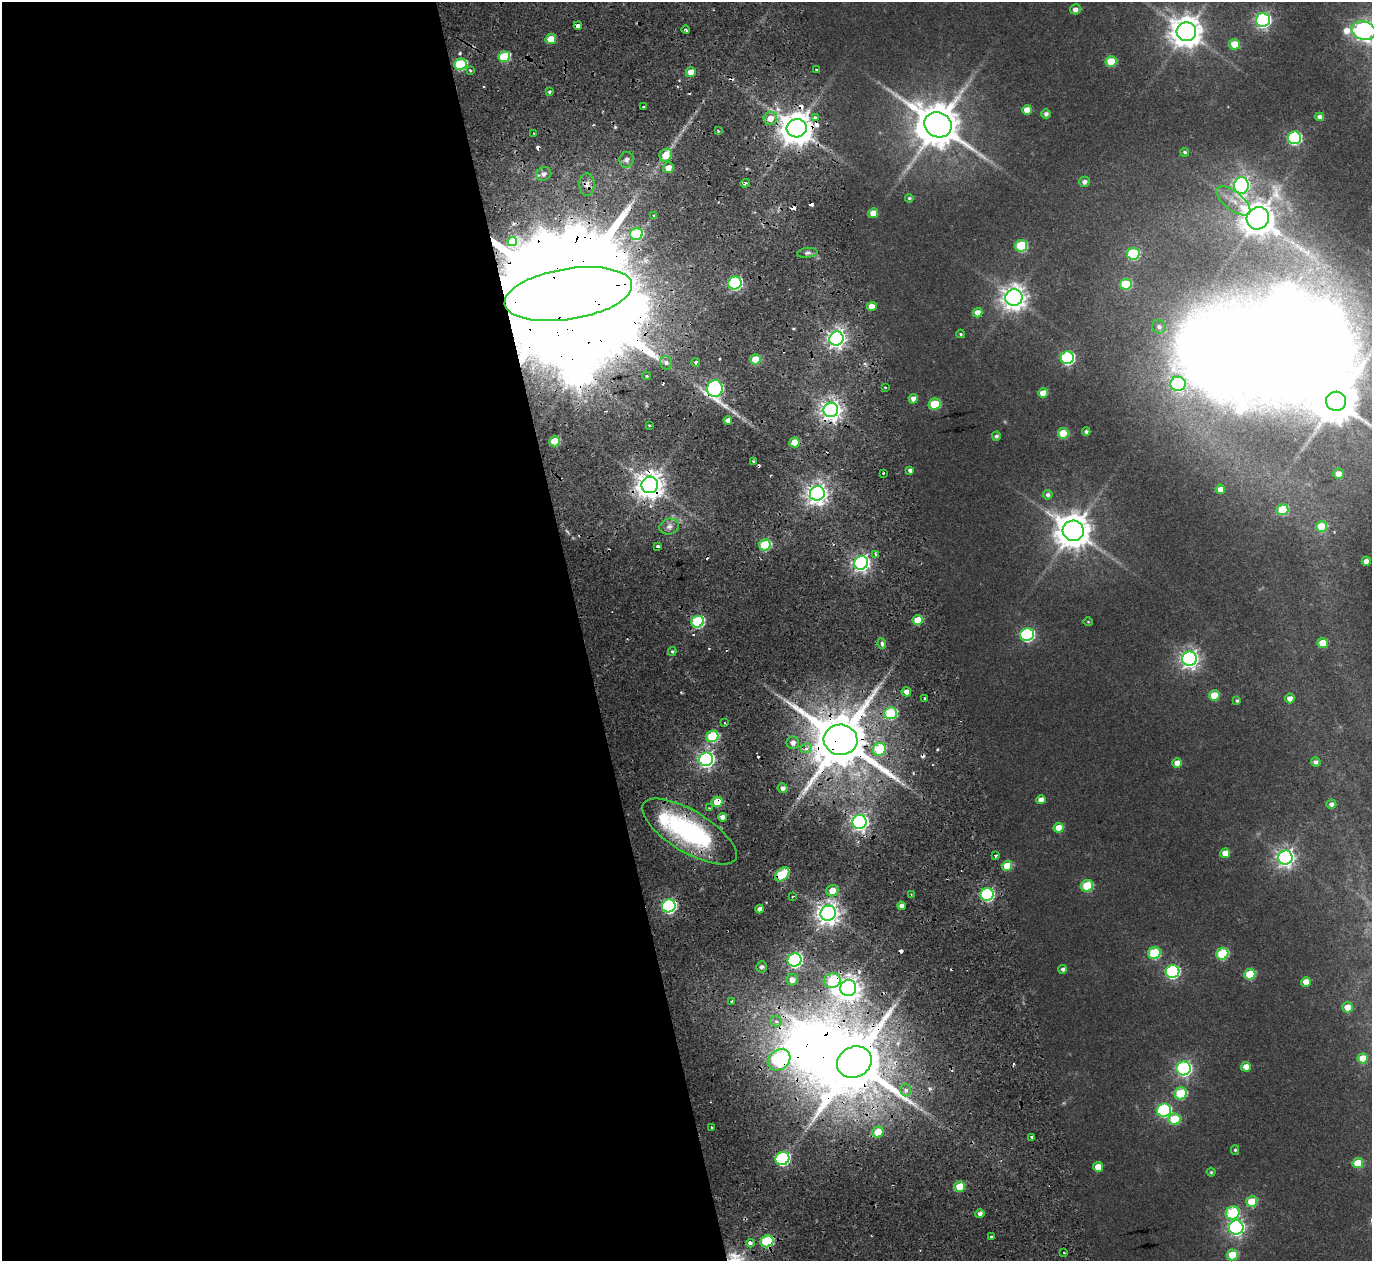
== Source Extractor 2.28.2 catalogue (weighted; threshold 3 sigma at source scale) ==
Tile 9 of 4 x 4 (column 1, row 3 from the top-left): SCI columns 1-1370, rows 1367-2625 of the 5478 x 5297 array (HDU 1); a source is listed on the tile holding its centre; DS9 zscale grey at full resolution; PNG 1374 x 1263 px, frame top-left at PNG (2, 2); each listed source drawn as its Kron ellipse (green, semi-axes under 4 px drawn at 4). Shown black and unused: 42% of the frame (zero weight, under 2 of 4 exposures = <1% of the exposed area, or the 3 px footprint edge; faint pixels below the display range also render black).
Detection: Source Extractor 2.28.2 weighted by HDU 2 'WHT'; one run over the whole footprint, this tile lists its part. Background 0.0284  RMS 0.0048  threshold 0.0215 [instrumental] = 3 sigma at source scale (4.5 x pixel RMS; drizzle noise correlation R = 1.50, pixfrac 1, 0.0396/0.0396 arcsec/px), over >= 5 px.
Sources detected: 206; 1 too faint to see at this stretch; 7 inside a brighter object's white glare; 18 cosmic-ray / hot-pixel residue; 1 long thin detection or spike segment (spike, bleed or trail) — neither listed nor drawn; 1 inside a brighter listed object's ellipse — not listed separately; the other 178 listed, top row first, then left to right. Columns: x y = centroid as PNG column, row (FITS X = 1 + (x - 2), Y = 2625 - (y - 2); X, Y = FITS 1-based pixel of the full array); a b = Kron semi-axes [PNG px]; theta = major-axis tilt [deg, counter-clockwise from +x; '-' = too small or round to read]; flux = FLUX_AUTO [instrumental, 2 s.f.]
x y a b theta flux
1075 9 5 5 - 2.3
1263 20 7 7 - 130
578 26 4 4 - 5.1
686 30 4 2 - 0.65
1364 30 12 9 -19 200
1186 32 10 9 - 760
551 39 5 5 - 7.7
1235 44 5 5 - 10
504 57 6 5 - 32
1111 62 5 5 - 13
460 64 6 5 - 40
470 70 3 2 - 0.87
817 70 3 3 - 1.1
691 72 5 5 - 5.7
549 92 4 3 - 0.64
643 107 3 3 - 0.7
1027 110 5 5 - 5.9
1046 114 4 4 - 1.5
1320 117 4 4 - 2
770 118 7 6 - 4.9
815 118 4 3 - 2.4
938 125 14 12 -28 2000
797 128 10 9 - 940
718 131 3 2 - 0.54
534 133 3 2 - 0.41
1294 138 6 6 - 69
1185 152 4 4 - 0.74
666 155 7 5 56 8.9
627 160 8 7 - 1.6
668 168 5 5 - 4.1
544 174 8 6 30 1.7
1084 182 5 5 - 2.1
745 183 5 3 - 0.74
587 185 11 7 -89 2
1241 185 8 7 - 150
909 198 4 4 - 0.67
1233 201 20 9 -38 5.4
873 213 5 5 - 6
654 215 3 3 - 0.84
1258 218 11 10 - 810
636 234 6 6 - 32
512 241 5 4 - 9.9
1021 246 6 6 - 26
807 253 10 5 7 1.2
1133 254 6 6 - 35
735 283 7 6 - 77
1126 284 6 5 - 20
568 294 64 25 9 36000
1014 298 8 8 - 430
872 307 5 4 - 4.9
977 313 5 4 - 3.8
1159 327 7 6 - 1.4
961 334 4 3 - 0.59
836 339 7 7 - 220
1067 358 7 6 - 65
755 359 5 5 - 12
695 362 4 4 - 1.1
666 363 7 5 -73 2.5
646 376 4 3 - 0.67
1178 384 7 7 - 59
885 387 3 3 - 1.2
715 388 8 7 - 110
1043 393 5 5 - 5.9
913 399 5 4 - 2.5
1336 401 10 9 - 1700
935 404 6 5 - 21
831 410 7 7 - 320
728 420 4 4 - 2.9
649 425 3 3 - 0.4
1086 432 4 4 - 1.2
1063 433 5 5 - 14
996 436 4 4 - 1.1
555 441 5 5 - 15
794 442 5 5 - 8.9
753 462 4 3 - 1.7
910 470 4 4 - 1.6
883 473 2 2 - 0.38
1338 474 5 5 - 3.4
650 485 8 8 - 550
1220 489 5 4 - 3.2
817 493 7 7 - 310
1048 495 5 4 - 1.3
1283 509 6 5 - 20
669 526 10 8 16 2.4
1322 527 5 5 - 18
1073 531 10 10 - 1000
765 545 6 5 - 28
658 546 3 3 - 2.9
875 554 4 3 - 3
1366 561 4 4 - 2.8
861 563 7 6 - 170
918 620 5 5 - 11
698 622 6 5 - 47
1088 622 5 4 - 0.42
1027 635 7 6 - 68
1323 643 5 5 - 10
882 644 5 3 - 2.9
672 651 4 4 - 0.67
1190 659 7 7 - 220
906 692 5 4 - 3.5
1214 695 5 5 - 9.9
925 698 4 3 - 1
1290 698 5 5 - 2.8
1237 701 4 4 - 0.73
891 713 6 6 - 31
725 722 3 3 - 0.65
712 736 6 5 - 29
841 740 17 15 -7 3600
793 743 6 6 - 2.6
806 748 5 4 - 3.2
879 749 7 6 - 20
706 759 7 6 - 170
1316 762 5 4 - 1.4
1177 763 5 5 - 4.8
783 788 5 5 - 1.9
1041 800 4 4 - 3.2
717 802 5 5 - 9.4
1331 804 5 4 - 1.8
709 808 3 2 - 0.49
722 817 4 4 - 2.3
860 822 7 7 - 190
1059 828 5 5 - 8
689 832 54 20 -31 75
1225 853 5 4 - 5.6
995 855 3 3 - 1.8
1285 858 7 7 - 210
1007 866 5 5 - 10
782 874 8 5 42 25
1087 886 6 5 - 18
832 891 6 6 - 6.2
911 894 3 2 - 0.35
987 894 6 6 - 61
793 896 3 2 - 0.82
669 906 7 6 - 98
901 906 4 4 - 2
760 909 4 4 - 2.4
828 913 8 7 - 380
1154 953 6 6 - 30
1222 954 6 5 - 30
795 960 7 6 - 110
762 967 5 5 - 1.6
1063 969 4 4 - 1.3
1172 972 7 6 - 77
1250 974 5 5 - 18
792 980 6 5 - 3.8
832 981 8 7 - 21
1306 982 5 4 - 4.6
848 988 8 8 - 410
732 1002 4 4 - 2.4
1347 1007 5 5 - 4.8
776 1021 6 5 - 2
1363 1058 5 5 - 9.4
779 1060 12 10 38 53
854 1062 18 15 27 4400
1246 1067 5 5 - 3.9
1184 1068 7 7 - 130
906 1090 6 5 - 2.6
1181 1093 6 6 - 22
1164 1110 7 6 - 60
1174 1119 6 5 - 18
712 1128 3 3 - 4.9
878 1132 6 5 - 7.5
1032 1137 4 3 - 0.96
1235 1150 5 4 - 0.67
782 1159 7 6 - 73
1358 1163 5 5 - 12
1098 1167 5 5 - 5.6
1211 1172 4 4 - 0.59
960 1187 5 5 - 11
1252 1202 5 5 - 14
1233 1213 7 6 - 39
980 1214 5 4 - 1.6
1236 1228 7 7 - 140
991 1237 3 3 - 1.9
767 1241 6 6 - 36
750 1243 4 3 - 1.7
1064 1253 3 2 - 0.35
1232 1255 5 5 - 14
Overlapping masked pixels (flux is a lower limit): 23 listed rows (the first 20) at x y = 578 26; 551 39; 797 128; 587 185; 735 283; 568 294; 715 388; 831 410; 650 485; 861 563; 841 740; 717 802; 860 822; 689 832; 782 874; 669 906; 828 913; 795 960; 832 981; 848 988
Isophote crosses this tile's border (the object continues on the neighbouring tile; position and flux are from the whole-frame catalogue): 1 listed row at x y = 1364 30